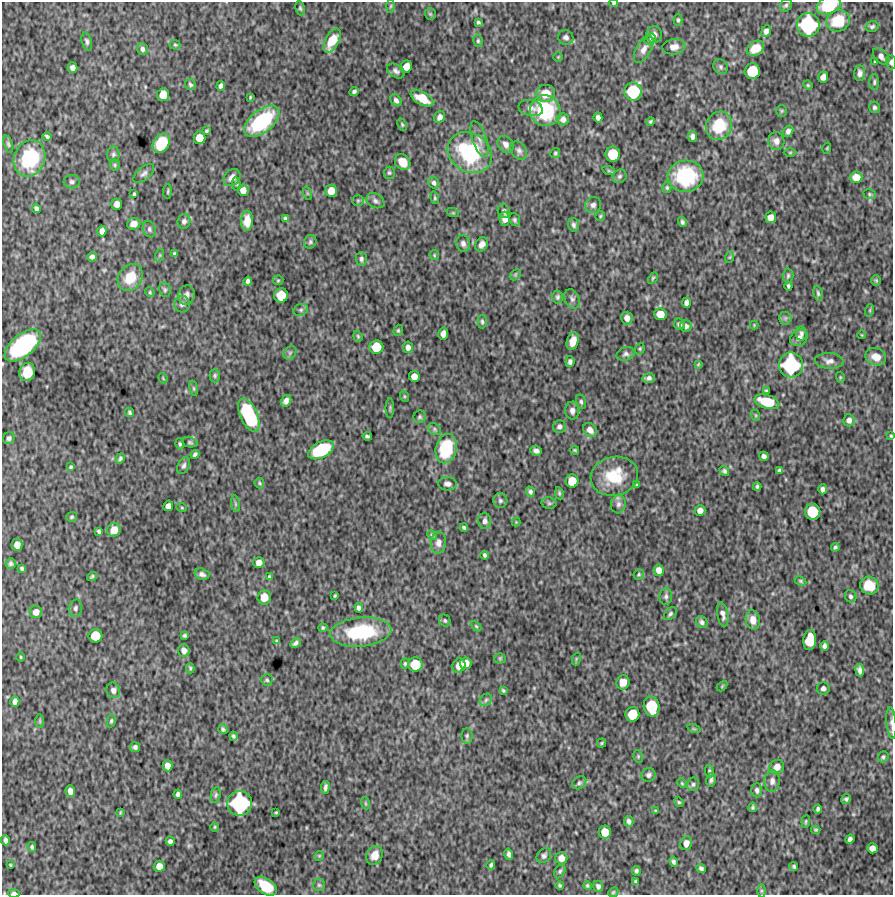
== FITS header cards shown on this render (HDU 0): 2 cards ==
NAXIS1  =                  891 /Length X axis
NAXIS2  =                  893 /Length Y axis

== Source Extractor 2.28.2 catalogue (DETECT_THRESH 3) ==
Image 891 x 893 px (HDU 0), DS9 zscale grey, 1 PNG px = 1 image px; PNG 895 x 897 px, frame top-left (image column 1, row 893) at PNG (2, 2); each listed source drawn as its Kron ellipse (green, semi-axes under 4 px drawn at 4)
Background 5950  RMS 190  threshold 568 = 3 sigma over >= 5 px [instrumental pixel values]
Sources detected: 350; all 350 listed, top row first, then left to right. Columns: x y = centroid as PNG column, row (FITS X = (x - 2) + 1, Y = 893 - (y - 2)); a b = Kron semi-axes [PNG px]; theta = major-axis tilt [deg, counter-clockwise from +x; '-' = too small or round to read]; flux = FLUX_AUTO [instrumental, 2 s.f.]
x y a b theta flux
614 3 4 3 - 1.5e+04
786 5 7 5 57 2.5e+04
829 5 13 8 22 6.0e+05
391 6 6 4 88 1.7e+04
300 8 7 4 -80 2.1e+04
430 14 6 5 - 1.8e+04
678 20 6 4 -89 2.1e+04
838 21 12 10 24 4.1e+05
478 22 3 3 - 2.0e+04
808 25 12 11 - 1.2e+06
872 26 7 5 17 2.7e+04
766 31 6 4 67 5.5e+04
654 34 8 7 - 5.7e+04
566 37 8 7 - 4.3e+04
650 39 6 5 - 2.1e+04
87 41 9 5 -76 3.1e+04
332 41 13 7 63 2.8e+05
478 41 6 5 - 2.1e+04
175 45 5 5 - 1.7e+04
674 47 11 7 8 8.5e+04
755 48 9 7 32 1.9e+05
142 49 6 5 - 3.5e+04
644 49 15 7 60 8.8e+04
881 56 10 6 -46 6.5e+04
558 57 4 4 - 1.1e+04
875 62 4 3 - 1.6e+04
891 62 7 5 -86 3.9e+04
406 67 6 5 - 1.3e+05
721 67 8 6 -50 3.1e+04
72 68 5 5 - 4.8e+04
396 71 10 6 -31 4.3e+04
752 71 8 7 - 4.2e+05
860 73 8 5 87 4.9e+04
823 77 5 5 - 7.3e+04
874 82 8 5 89 2.6e+04
190 85 6 5 - 2.5e+04
808 85 5 4 - 1.5e+04
221 86 5 4 - 3.6e+04
354 92 5 4 - 2.8e+04
633 92 9 9 - 6.4e+05
546 94 9 8 - 2.0e+05
163 95 6 6 - 1.8e+05
250 97 3 2 - 1.2e+04
422 98 12 6 -28 2.4e+05
396 100 7 5 -50 3.6e+04
874 107 6 5 - 2.8e+04
531 108 12 8 -13 7.0e+04
545 111 15 15 - 8.8e+05
782 111 6 5 - 1.7e+04
440 117 6 5 - 5.0e+04
598 117 5 4 - 4.4e+04
563 119 6 6 - 4.3e+04
262 121 21 11 39 1.1e+06
650 121 4 4 - 1.7e+04
402 124 6 4 -64 1.7e+04
719 126 14 12 65 4.9e+05
207 131 3 3 - 1.6e+04
788 131 6 5 - 4.7e+04
47 136 4 3 - 2.5e+04
692 136 5 4 - 3.8e+04
200 138 6 6 - 1.5e+05
479 139 19 7 -71 1.0e+05
776 141 9 8 - 6.8e+04
161 143 10 7 56 4.8e+05
8 144 9 4 -72 2.5e+04
506 144 9 7 -48 5.7e+04
827 148 6 3 72 1.1e+04
519 150 10 7 -56 4.7e+04
790 152 6 4 1 1.5e+04
470 153 23 19 -34 1.2e+06
555 153 5 4 - 2.1e+04
113 154 8 6 85 3.2e+04
613 154 7 7 - 3.8e+05
30 158 19 15 68 9.5e+05
403 162 8 7 - 1.8e+05
115 165 5 5 - 1.8e+04
609 171 7 4 -18 1.9e+04
144 173 12 6 41 4.5e+04
389 173 6 5 - 2.1e+04
620 176 7 6 - 2.8e+04
686 176 18 16 4 1.0e+06
232 177 9 7 49 7.0e+04
856 177 6 6 - 1.4e+05
72 182 8 7 - 3.6e+04
434 183 6 5 - 3.3e+04
236 184 7 3 -82 1.5e+04
667 187 6 4 76 1.9e+04
243 190 5 5 - 8.0e+04
168 191 7 3 85 1.6e+04
331 191 6 5 - 1.4e+05
307 193 7 4 -71 1.9e+04
134 194 4 3 - 1.8e+04
870 194 6 5 - 1.9e+04
435 198 6 4 -74 1.9e+04
358 201 6 5 - 1.9e+04
375 201 9 7 -29 4.3e+04
117 204 5 5 - 8.5e+04
593 205 8 7 - 5.0e+04
36 208 5 4 - 2.9e+04
504 211 7 6 - 3.0e+04
453 213 6 4 -18 1.3e+04
600 216 5 5 - 1.5e+04
771 217 6 5 - 9.1e+04
285 218 4 3 - 2.1e+04
505 219 7 5 -88 7.8e+04
515 220 6 5 - 2.5e+04
184 221 7 6 - 4.0e+04
247 221 10 6 88 1.5e+05
682 222 5 4 - 2.8e+04
134 224 6 5 - 8.2e+04
574 225 7 5 -76 3.2e+04
149 229 8 6 -71 3.5e+04
102 231 5 4 - 6.3e+04
310 242 7 6 - 2.6e+04
463 243 8 7 - 4.8e+04
482 244 7 6 - 6.1e+04
175 254 4 3 - 2.3e+04
160 255 6 4 72 1.8e+04
434 255 5 4 - 1.5e+04
92 257 5 4 - 3.9e+04
730 257 6 4 71 1.4e+04
361 259 7 5 -89 3.1e+04
515 275 6 4 46 1.8e+04
788 276 7 5 89 2.4e+04
130 277 14 11 54 3.0e+05
653 278 6 4 60 1.8e+04
278 280 5 5 - 1.6e+04
876 280 5 5 - 1.5e+04
248 281 4 4 - 3.6e+04
788 286 4 3 - 2.0e+04
165 290 7 5 -77 2.6e+04
150 292 5 4 - 1.5e+04
818 293 7 4 -81 2.3e+04
186 295 10 8 76 5.8e+04
281 295 7 7 - 2.8e+05
557 297 6 5 - 2.5e+04
572 299 10 7 -64 4.1e+04
686 303 5 4 - 4.7e+04
182 304 8 8 - 4.2e+04
301 310 7 5 21 3.1e+04
870 310 6 4 72 1.6e+04
660 314 6 6 - 1.8e+05
627 318 6 5 - 7.5e+04
785 318 6 6 - 3.1e+04
482 322 7 4 -88 2.4e+04
679 324 6 5 - 3.7e+04
754 325 4 4 - 1.1e+04
686 326 6 6 - 3.7e+04
398 330 6 4 69 1.8e+04
801 333 7 5 -79 3.1e+04
443 334 6 5 - 7.7e+04
862 335 4 2 - 8.6e+03
358 336 5 4 - 1.6e+04
799 338 9 7 38 5.7e+04
573 341 9 5 71 1.3e+05
23 345 21 11 39 1.7e+06
376 347 7 7 - 2.8e+05
408 347 6 5 - 5.2e+04
640 349 6 4 70 1.8e+04
290 353 7 6 - 3.0e+04
626 354 9 6 16 4.0e+04
876 357 10 8 -21 1.3e+05
829 361 14 8 -3 6.9e+04
570 362 5 4 - 3.4e+04
698 364 4 3 - 1.2e+04
791 365 12 12 - 1.2e+06
27 372 9 7 75 2.7e+05
215 376 7 5 90 2.2e+04
414 376 5 5 - 1.0e+05
840 377 5 3 - 1.2e+04
163 378 5 3 - 1.3e+04
649 378 6 5 - 3.8e+04
194 388 8 4 -81 2.0e+04
766 391 3 3 - 1.7e+04
404 396 6 3 -72 1.5e+04
286 401 6 5 - 5.5e+04
581 402 7 5 -76 2.7e+04
767 402 13 7 -17 3.5e+05
390 408 10 3 90 1.8e+04
572 411 9 7 -89 6.0e+04
129 412 5 4 - 2.3e+04
249 415 18 8 -66 9.4e+05
755 415 6 4 -71 1.4e+04
420 417 6 6 - 2.4e+04
849 420 6 5 - 5.9e+04
559 427 6 6 - 4.0e+04
434 429 7 5 -39 2.4e+04
590 430 8 6 -47 6.9e+04
367 436 4 3 - 2.3e+04
891 436 3 3 - 1.4e+04
9 438 6 5 - 3.1e+04
190 442 8 5 -11 2.3e+04
180 444 6 4 -81 2.1e+04
446 449 15 10 76 7.1e+05
321 450 14 8 27 7.5e+05
575 450 4 3 - 1.5e+04
536 451 6 4 -21 4.2e+04
195 454 5 4 - 2.9e+04
764 456 5 4 - 4.1e+04
120 458 5 4 - 2.3e+04
184 466 9 5 63 3.5e+04
71 467 4 3 - 2.0e+04
780 470 4 3 - 2.6e+04
724 471 5 4 - 2.8e+04
614 476 24 19 12 4.3e+05
572 481 6 6 - 2.0e+05
259 483 5 4 - 1.7e+04
447 484 9 6 -4 5.1e+04
637 485 4 3 - 1.7e+04
757 487 4 3 - 2.1e+04
823 489 5 4 - 3.8e+04
530 492 5 4 - 2.8e+04
559 493 6 4 -81 2.0e+04
500 501 7 7 - 3.4e+04
549 503 7 5 -12 2.5e+04
235 504 8 4 -81 2.3e+04
618 504 9 7 75 4.6e+04
168 506 5 5 - 6.7e+04
182 508 5 3 - 1.2e+04
700 510 5 5 - 7.2e+04
813 512 8 7 - 4.2e+05
72 517 5 5 - 2.1e+04
485 521 8 6 -88 5.1e+04
516 522 4 4 - 1.1e+04
464 527 4 3 - 2.3e+04
114 530 7 6 - 1.5e+05
99 531 4 3 - 2.4e+04
432 535 5 4 - 1.8e+04
438 543 11 7 88 7.0e+04
17 545 6 5 - 9.4e+04
835 547 4 3 - 2.4e+04
485 555 4 3 - 2.4e+04
11 563 5 5 - 2.7e+04
259 563 5 5 - 6.8e+04
22 568 4 3 - 2.0e+04
659 570 6 5 - 8.7e+04
202 574 7 5 -16 4.2e+04
639 574 5 5 - 1.9e+04
92 576 5 3 - 2.1e+04
269 577 3 3 - 1.4e+04
801 581 6 4 -27 1.8e+04
869 586 9 8 - 2.3e+05
335 596 3 2 - 1.3e+04
666 596 8 6 89 3.5e+04
851 596 6 5 - 2.7e+04
264 597 7 6 - 1.4e+05
75 608 8 6 77 3.8e+04
359 608 5 4 - 4.0e+04
36 612 6 6 - 9.1e+04
670 614 7 5 46 2.8e+04
723 614 12 5 -79 6.0e+04
753 620 9 7 -80 1.1e+05
445 621 6 5 - 2.3e+04
702 622 6 5 - 3.4e+04
476 626 6 4 -45 1.6e+04
323 628 4 3 - 2.1e+04
361 632 30 14 5 8.9e+05
185 635 4 3 - 2.0e+04
95 636 7 7 - 2.6e+05
810 640 10 6 83 4.0e+05
276 641 3 3 - 1.6e+04
296 643 5 4 - 3.4e+04
825 646 5 4 - 4.3e+04
184 650 6 5 - 6.9e+04
21 657 4 3 - 1.2e+04
500 658 5 5 - 1.7e+04
576 659 7 4 72 1.7e+04
405 663 5 4 - 1.7e+04
466 663 6 6 - 1.2e+05
415 664 7 7 - 3.3e+05
459 666 7 6 - 1.1e+05
190 668 5 4 - 1.8e+04
860 670 6 4 -80 4.4e+04
267 680 5 5 - 2.1e+04
623 682 7 6 - 1.0e+05
722 686 6 3 46 1.3e+04
823 688 6 6 - 4.1e+04
113 690 8 7 - 5.0e+04
503 690 4 3 - 1.6e+04
486 700 7 5 46 2.9e+04
15 702 5 4 - 5.7e+04
652 707 10 8 -77 5.2e+05
632 714 7 7 - 3.1e+05
40 721 7 4 -90 1.8e+04
111 721 6 4 79 2.2e+04
891 723 16 4 -85 4.8e+04
223 729 5 4 - 2.8e+04
694 729 7 4 -18 1.6e+04
233 736 4 3 - 2.5e+04
467 736 8 5 90 2.8e+04
602 743 5 4 - 1.5e+04
135 747 5 5 - 3.7e+04
638 756 6 4 -80 1.9e+04
883 757 6 5 - 2.4e+04
168 766 5 5 - 7.5e+04
777 767 8 6 37 1.0e+05
709 771 6 4 -81 2.0e+04
648 775 7 6 - 3.3e+04
711 780 7 4 75 2.9e+04
772 781 10 7 85 6.8e+04
579 783 8 5 36 2.8e+04
682 783 5 4 - 1.4e+04
693 784 7 6 - 2.8e+04
325 787 6 3 82 3.4e+04
757 790 7 5 -90 3.6e+04
70 791 6 5 - 6.9e+04
178 794 4 4 - 3.3e+04
216 795 8 5 79 2.3e+04
846 799 5 4 - 2.7e+04
679 802 5 4 - 1.5e+04
240 803 12 12 - 1.4e+06
365 803 6 4 -72 1.5e+04
753 807 5 4 - 2.3e+04
818 809 4 3 - 2.5e+04
655 811 3 2 - 1.3e+04
120 812 4 2 - 9.4e+03
276 812 3 3 - 1.4e+04
629 821 5 4 - 4.1e+04
806 821 6 4 84 1.7e+04
215 827 4 4 - 1.4e+04
816 830 4 3 - 1.7e+04
605 832 6 6 - 1.8e+05
850 839 5 4 - 3.6e+04
5 840 5 3 - 3.4e+04
170 841 5 4 - 4.1e+04
686 843 7 5 77 8.5e+04
32 847 5 3 - 2.2e+04
872 848 5 5 - 8.5e+04
509 854 6 4 -74 3.9e+04
375 855 10 8 61 1.4e+05
319 856 5 4 - 1.4e+04
544 856 8 6 50 3.6e+04
561 858 6 6 - 7.7e+04
674 862 5 4 - 2.8e+04
10 865 3 2 - 1.1e+04
491 865 5 4 - 2.7e+04
159 866 5 5 - 9.8e+04
794 866 4 4 - 2.2e+04
701 868 5 4 - 3.1e+04
560 871 7 5 61 2.4e+04
636 871 5 4 - 2.5e+04
636 881 4 3 - 1.8e+04
319 885 6 6 - 2.2e+04
560 885 4 4 - 1.9e+04
266 886 12 7 -36 4.1e+05
587 886 4 4 - 1.8e+04
598 886 6 5 - 3.9e+04
761 891 6 4 90 1.9e+04
613 892 5 4 - 1.7e+04
14 893 5 2 - 3.7e+04
At the frame edge (FLAGS 8, measured only in part): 7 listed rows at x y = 614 3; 829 5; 891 62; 27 372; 891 436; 891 723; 14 893